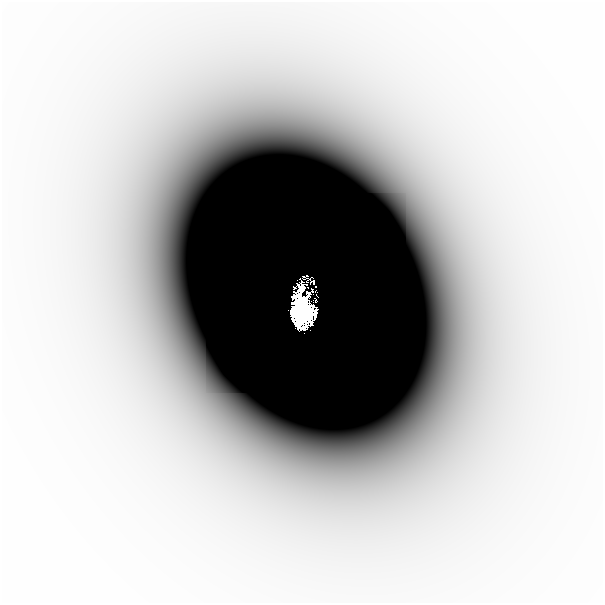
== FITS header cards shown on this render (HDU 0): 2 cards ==
NAXIS1  =                  601
NAXIS2  =                  601

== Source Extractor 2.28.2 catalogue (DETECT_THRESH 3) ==
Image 601 x 601 px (HDU 0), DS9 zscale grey, 1 PNG px = 1 image px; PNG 605 x 605 px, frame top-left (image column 1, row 601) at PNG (2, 2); no overlay
Background -2.29e-07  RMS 9.8e-08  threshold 2.93e-07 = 3 sigma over >= 5 px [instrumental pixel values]
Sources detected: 8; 3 with non-positive FLUX_AUTO (blend fragments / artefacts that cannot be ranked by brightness) are not listed; the other 5 listed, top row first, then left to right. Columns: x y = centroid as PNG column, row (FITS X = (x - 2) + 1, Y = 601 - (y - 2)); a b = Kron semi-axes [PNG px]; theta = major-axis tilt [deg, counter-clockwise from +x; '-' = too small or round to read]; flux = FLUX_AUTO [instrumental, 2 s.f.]
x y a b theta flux
303 277 2 2 - 0.019
302 289 11 6 74 0.74
307 292 3 3 - 0.21
316 301 3 2 - 0.02
302 312 21 15 -85 34
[3 non-positive-flux detections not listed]